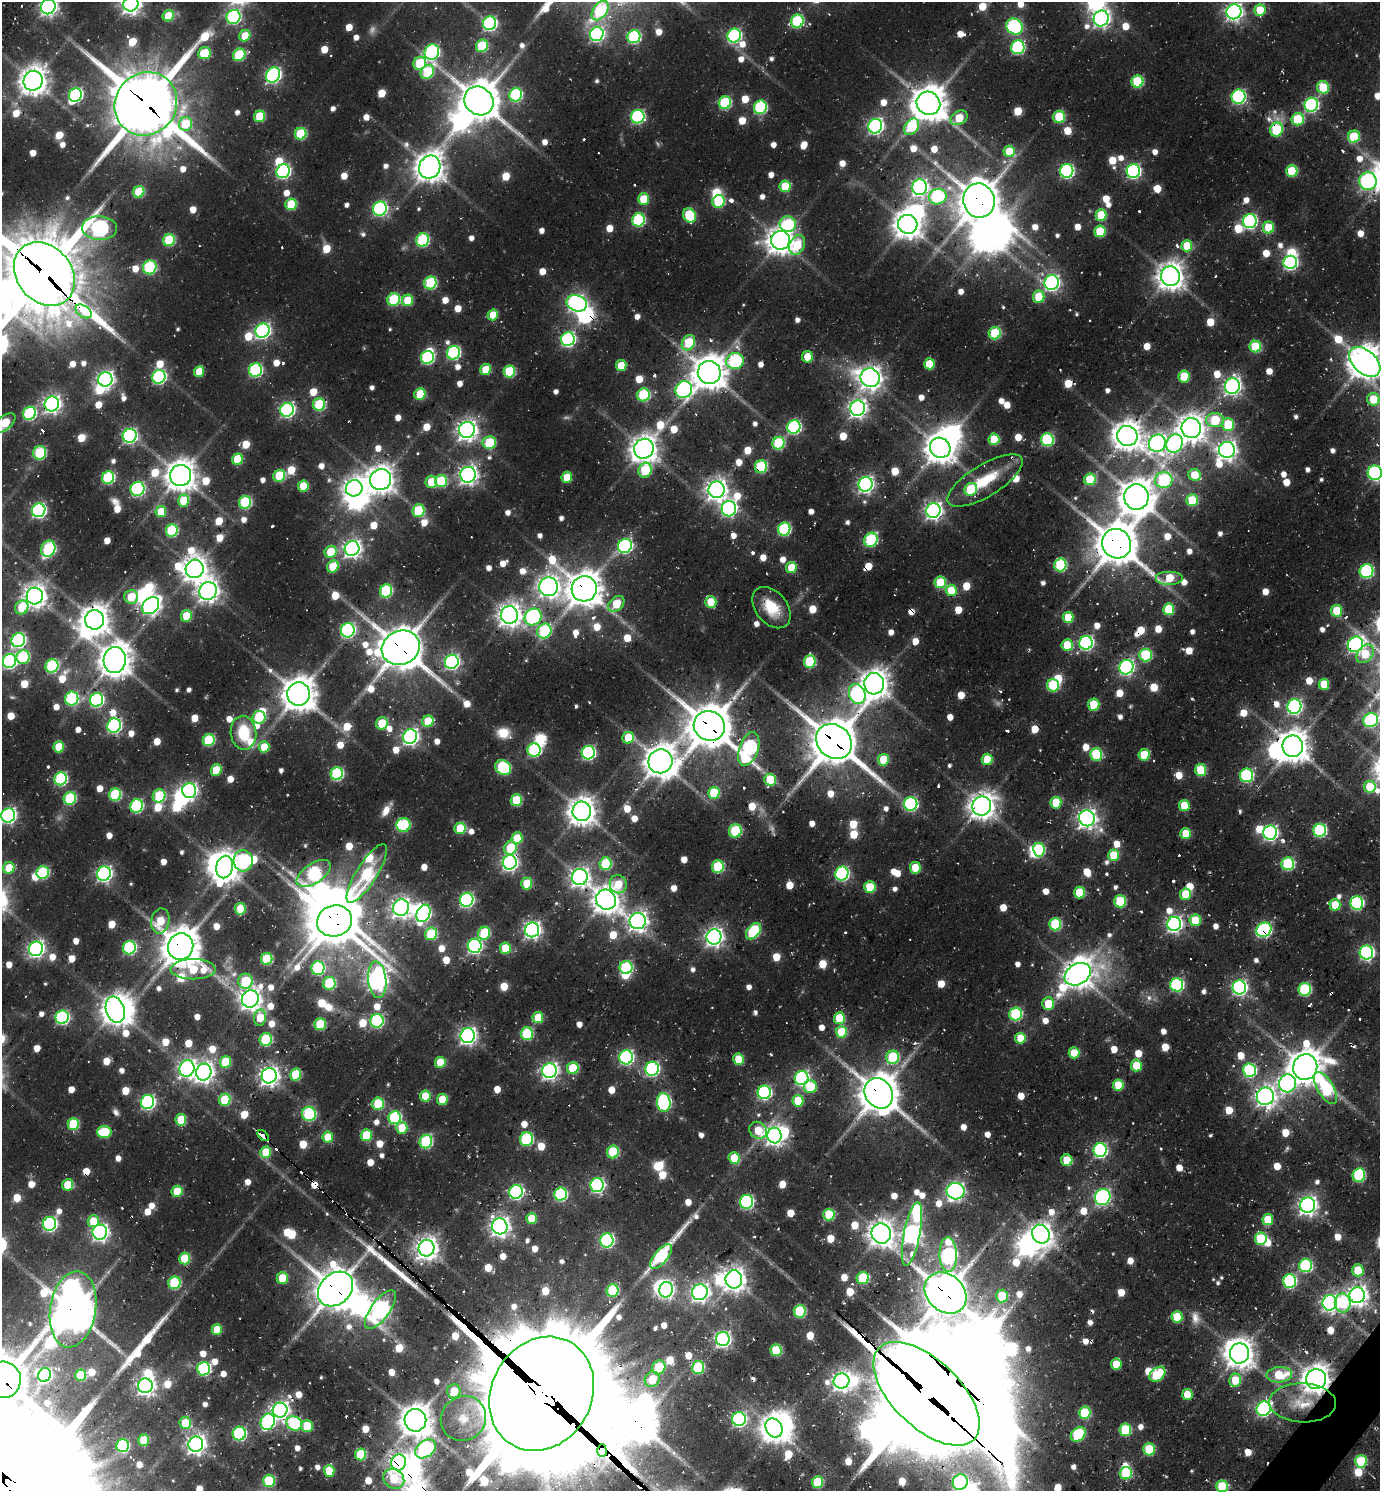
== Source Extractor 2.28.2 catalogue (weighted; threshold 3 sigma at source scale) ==
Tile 6 of 4 x 4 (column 2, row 2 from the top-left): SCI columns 1690-3067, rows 3073-4561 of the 6065 x 6050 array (HDU 1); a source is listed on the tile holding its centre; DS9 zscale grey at full resolution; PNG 1382 x 1493 px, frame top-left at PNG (2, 2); each listed source drawn as its Kron ellipse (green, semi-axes under 4 px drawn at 4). Shown black and unused: <1% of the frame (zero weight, under 2 of 3 exposures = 5% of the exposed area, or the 3 px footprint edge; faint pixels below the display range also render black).
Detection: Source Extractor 2.28.2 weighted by HDU 2 'WHT'; one run over the whole footprint, this tile lists its part. Background 0.0779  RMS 0.01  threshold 0.046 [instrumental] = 3 sigma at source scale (4.5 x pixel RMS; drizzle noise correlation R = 1.50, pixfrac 1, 0.05/0.05 arcsec/px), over >= 5 px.
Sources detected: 1091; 11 too faint to see at this stretch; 56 inside a brighter object's white glare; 37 cosmic-ray / hot-pixel residue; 3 long thin detections or spike segments (spike, bleed or trail) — neither listed nor drawn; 9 inside a brighter listed object's ellipse — not listed separately; of the other 975, all 500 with FLUX_AUTO >= 30.2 (the completeness limit of this list) listed and drawn (475 fainter detections not listed), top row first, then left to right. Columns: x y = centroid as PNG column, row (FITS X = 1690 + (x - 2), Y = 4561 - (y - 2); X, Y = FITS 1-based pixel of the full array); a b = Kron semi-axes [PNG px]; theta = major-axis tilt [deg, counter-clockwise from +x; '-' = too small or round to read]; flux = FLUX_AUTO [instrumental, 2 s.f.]
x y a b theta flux
131 4 8 7 - 650
48 7 8 7 - 460
600 10 11 7 54 95
1260 10 6 5 - 37
1234 12 7 7 - 450
168 16 6 5 - 35
233 17 7 6 - 210
1101 18 8 7 - 450
797 21 6 6 - 120
490 23 7 6 - 220
1014 26 9 7 -37 190
597 34 7 6 - 250
734 35 7 6 - 190
245 36 6 5 - 32
634 37 7 6 - 140
482 46 6 6 - 64
1018 47 7 6 - 140
432 52 8 7 - 200
204 53 6 5 - 50
239 55 6 6 - 75
420 63 7 6 - 70
427 72 7 6 - 72
273 75 8 6 53 310
33 81 10 9 - 1300
1137 81 6 6 - 90
1323 87 6 6 - 56
75 95 7 6 - 180
516 95 7 6 - 130
1239 97 7 7 - 190
479 101 15 13 -43 2900
725 103 6 6 - 100
928 103 12 11 - 2500
146 104 32 30 51 6500
1311 105 7 6 - 210
760 107 7 6 - 130
260 116 6 5 - 51
638 117 7 6 - 180
1059 117 6 5 - 62
959 118 9 6 30 40
1298 119 6 6 - 67
185 124 7 6 - 42
875 126 7 7 - 350
912 127 9 6 56 62
1277 130 7 6 - 72
301 134 6 5 - 73
1354 137 6 6 - 54
1009 151 6 5 - 39
430 167 12 10 60 1400
283 171 7 6 - 230
1067 171 7 6 - 230
1133 171 7 6 - 230
1292 171 6 5 - 51
1368 181 9 8 - 250
785 186 5 5 - 45
919 187 8 7 - 420
139 192 6 5 - 59
938 197 9 7 19 110
643 199 5 5 - 37
979 200 17 15 -73 2800
719 201 6 6 - 84
291 204 6 5 - 53
380 209 7 6 - 210
689 215 7 6 - 75
1101 215 6 5 - 41
638 220 6 6 - 120
1250 221 7 6 - 230
788 224 8 7 - 82
908 224 10 9 - 1300
1269 227 6 5 - 41
99 228 17 12 -3 280
1100 231 6 5 - 42
169 240 6 5 - 79
423 240 7 6 - 110
780 240 9 9 - 1300
797 245 10 7 67 42
1187 246 5 5 - 36
1290 262 7 6 - 250
150 267 7 6 - 120
44 274 34 27 -51 9000
1170 276 10 9 - 1300
430 283 6 6 - 110
1052 283 7 7 - 330
1039 297 6 5 - 41
394 300 6 6 - 96
407 300 6 5 - 39
577 303 10 8 -21 410
84 311 9 5 -33 270
493 315 5 5 - 30
262 331 7 7 - 320
995 333 6 6 - 70
568 339 7 6 - 240
688 343 8 6 60 61
1255 347 6 5 - 60
453 353 7 6 - 170
427 357 6 6 - 150
807 357 5 5 - 31
735 361 9 8 - 140
1365 362 18 11 -42 1800
929 364 5 5 - 37
621 366 5 5 - 33
486 369 5 5 - 31
255 370 7 6 - 160
509 371 6 5 - 64
199 372 5 5 - 31
709 373 11 11 - 1900
1184 376 6 5 - 37
159 377 7 6 - 200
870 378 9 9 - 860
105 379 7 7 - 450
1232 386 8 7 - 460
684 390 9 8 - 310
420 394 6 5 - 49
643 395 6 6 - 94
1373 399 6 6 - 35
52 404 7 7 - 490
319 404 6 6 - 84
858 408 8 7 - 500
287 410 7 6 - 270
29 413 7 6 - 140
1215 420 9 7 -4 61
5 423 13 6 39 45
1228 424 6 6 - 56
794 427 7 6 - 190
1191 428 10 9 - 1200
467 430 8 8 - 720
130 436 7 6 - 270
1127 436 10 10 - 1400
994 439 5 5 - 43
1047 439 6 6 - 130
489 443 6 6 - 63
778 443 6 6 - 90
1157 443 9 8 - 490
1174 444 9 8 - 280
940 448 10 10 - 1600
644 449 10 9 - 1200
1227 450 8 8 - 600
40 453 7 6 - 84
237 459 6 5 - 47
761 467 6 6 - 89
645 470 7 6 - 59
1375 473 7 7 - 200
468 475 8 7 - 560
1195 475 6 6 - 31
181 476 11 10 - 1600
279 476 6 5 - 67
567 477 5 5 - 33
108 478 6 6 - 120
1090 479 6 5 - 54
381 480 11 10 - 1300
985 480 43 15 31 48
1164 480 9 8 - 110
441 481 6 6 - 70
431 482 6 6 - 32
866 484 7 7 - 390
303 486 5 5 - 39
354 488 8 8 - 820
137 489 7 6 - 180
971 489 7 6 - 51
717 490 8 8 - 780
1136 497 13 12 - 2000
1192 500 6 5 - 51
183 501 6 5 - 37
245 502 6 6 - 100
729 509 8 7 - 300
39 510 7 6 - 240
418 510 6 6 - 69
933 511 7 7 - 480
161 512 5 5 - 36
784 529 6 6 - 130
172 530 6 6 - 92
871 540 7 6 - 110
1117 544 15 14 - 3100
625 546 7 6 - 220
352 548 7 7 - 520
48 549 8 7 - 110
331 552 6 5 - 38
1060 565 6 6 - 96
333 566 6 5 - 40
791 567 5 5 - 33
195 569 9 9 - 1100
1366 571 7 7 - 140
1169 578 14 7 0 42
940 582 6 5 - 58
548 587 9 9 - 750
584 589 13 12 - 2200
951 590 5 5 - 38
208 591 9 8 - 770
386 591 6 6 - 95
35 596 8 8 - 960
131 597 7 6 - 38
711 602 6 5 - 38
616 604 9 6 43 45
151 606 10 7 45 410
22 607 7 6 - 35
771 608 23 15 -51 33
1169 609 6 5 - 58
1337 611 6 5 - 44
509 615 9 8 - 900
186 616 6 5 - 37
533 617 9 8 - 190
1068 617 5 5 - 37
94 620 9 9 - 1500
348 630 7 6 - 230
544 631 7 6 - 100
18 640 7 6 - 220
1086 643 7 6 - 230
1355 644 8 7 - 330
1067 645 6 5 - 38
401 648 19 17 23 3400
1365 654 10 7 52 40
1146 655 6 6 - 94
23 657 7 6 - 83
115 660 13 11 87 1800
9 661 7 6 - 270
810 661 6 6 - 73
452 662 7 6 - 270
52 666 7 6 - 110
1126 667 7 7 - 290
874 684 10 10 - 1300
1324 684 5 5 - 34
1053 685 6 6 - 78
299 694 11 11 - 2100
857 694 10 8 -69 190
72 699 7 6 - 130
97 700 7 6 - 170
1094 705 6 5 - 43
1294 706 7 7 - 280
259 717 6 6 - 63
1371 720 7 7 - 140
428 721 6 5 - 41
382 723 6 6 - 42
114 726 7 6 - 230
709 726 16 14 -30 3700
243 733 17 13 -85 46
410 737 7 7 - 410
628 738 6 6 - 36
209 740 6 6 - 80
834 741 19 16 -42 3900
1293 746 11 10 - 1600
59 747 5 5 - 39
264 747 5 5 - 32
749 749 17 9 71 210
534 750 6 6 - 130
588 753 7 6 - 200
1096 754 6 6 - 90
1144 755 6 5 - 46
987 759 6 5 - 38
883 760 6 5 - 33
660 761 12 12 - 1800
503 768 8 7 - 120
216 770 5 5 - 41
1201 770 6 5 - 57
337 774 6 6 - 140
1247 775 7 6 - 130
61 779 6 6 - 140
770 780 6 5 - 45
1370 787 6 6 - 42
189 790 7 7 - 310
714 793 6 5 - 59
115 795 6 6 - 93
159 796 6 6 - 77
70 798 6 6 - 98
516 800 6 5 - 60
1056 803 6 5 - 46
911 804 7 6 - 180
136 806 7 6 - 140
982 806 9 9 - 1200
1184 806 5 5 - 35
582 811 9 9 - 1400
8 816 7 6 - 300
1087 818 8 7 - 600
403 825 7 7 - 87
460 828 5 5 - 51
1320 830 6 6 - 140
735 831 6 6 - 69
1270 833 7 7 - 310
1186 834 5 5 - 39
517 838 6 5 - 43
510 848 7 6 - 45
1039 850 7 5 -77 90
1114 855 5 5 - 43
243 861 10 9 - 150
510 862 7 7 - 390
606 864 6 6 - 72
1288 864 6 6 - 120
225 867 11 8 77 1300
718 867 6 6 - 81
9 868 6 5 - 36
915 868 5 5 - 33
43 872 6 6 - 95
314 873 19 10 34 150
367 873 34 10 58 100
842 873 7 6 - 220
104 874 7 6 - 340
580 877 8 8 - 560
527 884 6 5 - 38
618 884 9 8 - 31
870 887 6 5 - 43
1079 893 6 5 - 53
1185 894 6 5 - 41
467 900 7 6 - 220
606 900 10 9 - 1300
1120 901 6 6 - 61
1357 903 6 6 - 170
1335 905 6 5 - 31
401 908 8 8 - 610
240 909 6 5 - 37
423 913 9 6 65 240
1195 920 6 5 - 42
160 921 12 9 78 34
334 921 18 15 17 3600
638 921 8 8 - 670
1055 924 6 6 - 86
1174 924 7 7 - 380
532 930 7 7 - 440
1264 930 8 6 30 240
753 931 9 6 50 100
484 933 6 6 - 72
431 934 6 6 - 70
714 937 8 7 - 550
475 946 7 7 - 270
181 947 13 12 - 2700
129 948 7 6 - 150
505 948 5 5 - 40
36 949 7 7 - 370
1366 952 7 6 - 260
267 959 6 5 - 74
626 967 6 6 - 120
318 968 7 6 - 120
193 969 22 10 0 62
1078 974 14 10 31 1400
377 980 18 9 -85 750
245 981 7 7 - 60
329 983 6 6 - 82
1177 985 7 6 - 160
1239 987 7 7 - 340
1305 989 6 6 - 110
250 999 9 8 - 870
1048 1004 6 6 - 32
115 1010 13 9 -72 1400
1016 1014 6 6 - 120
62 1017 7 6 - 200
538 1017 5 5 - 37
260 1018 8 6 82 31
839 1018 6 5 - 48
377 1021 7 6 - 150
320 1024 6 5 - 68
841 1032 6 5 - 45
527 1034 6 6 - 91
468 1036 7 7 - 440
1020 1038 5 5 - 34
266 1039 6 6 - 95
1074 1053 5 5 - 31
626 1057 7 6 - 230
893 1057 6 6 - 85
739 1059 6 5 - 31
225 1062 6 5 - 54
440 1062 5 5 - 32
1136 1065 6 5 - 35
1305 1067 13 12 - 2100
187 1068 8 7 - 440
573 1068 6 5 - 59
652 1069 7 6 - 220
1250 1070 7 6 - 160
549 1071 7 7 - 440
204 1072 8 7 - 680
296 1074 6 5 - 61
269 1076 8 7 - 630
802 1078 7 6 - 230
1288 1083 9 8 - 290
1118 1085 5 5 - 38
810 1087 6 6 - 48
1326 1088 18 8 -59 120
764 1092 7 6 - 190
879 1093 16 13 -56 2800
425 1096 5 5 - 40
1265 1096 9 8 - 640
442 1099 5 5 - 36
225 1100 6 5 - 61
798 1101 6 5 - 40
147 1102 7 6 - 250
664 1102 9 6 -84 190
378 1104 6 5 - 67
309 1114 7 7 - 130
394 1118 6 6 - 140
181 1120 6 5 - 44
73 1124 6 5 - 64
402 1128 6 5 - 35
758 1130 9 8 - 34
104 1132 7 6 - 69
366 1135 6 5 - 51
774 1135 8 7 - 620
263 1136 7 3 -44 41
328 1137 5 5 - 35
527 1139 7 6 - 110
426 1142 7 6 - 110
1100 1150 7 6 - 230
266 1152 5 5 - 39
613 1152 6 6 - 78
734 1158 6 5 - 36
1067 1160 6 5 - 31
1359 1175 7 6 - 110
68 1185 6 5 - 39
597 1185 7 6 - 230
177 1191 5 5 - 42
956 1191 9 8 - 450
516 1192 7 6 - 220
561 1194 6 6 - 140
1103 1197 8 7 - 240
747 1202 7 6 - 180
1308 1205 7 7 - 580
829 1215 6 5 - 66
532 1218 5 5 - 33
1268 1219 6 5 - 35
93 1221 6 5 - 30
50 1224 7 6 - 250
500 1226 8 7 - 620
100 1232 7 7 - 390
881 1233 10 9 - 1200
912 1234 32 8 79 630
1041 1234 9 8 - 830
1261 1239 6 6 - 72
607 1240 7 6 - 210
427 1248 8 8 - 930
948 1255 17 8 -89 250
661 1256 15 6 50 120
185 1258 6 5 - 51
1306 1265 7 6 - 130
1358 1270 6 6 - 37
282 1278 6 5 - 39
863 1278 6 6 - 80
734 1279 9 8 - 930
1289 1281 7 6 - 160
174 1283 6 6 - 97
335 1289 19 15 43 3100
612 1290 6 6 - 98
666 1290 8 6 77 290
700 1292 8 7 - 550
946 1293 23 18 -43 3500
1357 1295 8 7 - 750
1002 1296 6 6 - 43
1330 1303 7 7 - 420
1343 1303 9 8 - 58
73 1309 38 23 81 3300
380 1310 23 9 54 480
800 1311 6 6 - 81
1177 1317 6 5 - 46
217 1330 5 5 - 33
723 1339 7 7 - 350
776 1350 6 5 - 57
1239 1353 10 9 - 1300
1116 1364 6 5 - 31
659 1367 7 6 - 56
698 1367 6 6 - 76
204 1369 7 6 - 150
1157 1374 9 6 41 67
44 1375 7 6 - 190
80 1375 5 5 - 54
1279 1375 13 7 4 45
652 1379 8 7 - 39
1316 1379 10 10 - 1400
3 1380 18 18 - 5000
1235 1380 6 6 - 36
841 1381 8 7 - 650
145 1386 7 7 - 530
454 1391 7 6 - 31
542 1394 59 50 60 38000
926 1394 66 33 -44 15000
1187 1395 5 5 - 32
1303 1403 33 19 -2 38
1264 1409 7 6 - 260
280 1410 7 7 - 480
1085 1413 6 6 - 65
463 1418 23 22 - 35
739 1419 7 6 - 240
415 1420 11 11 - 1800
268 1422 8 7 - 200
185 1423 6 5 - 42
294 1423 8 7 - 120
307 1426 6 6 - 35
774 1428 10 8 -58 1300
1125 1430 6 6 - 78
239 1434 7 6 - 160
1078 1434 8 6 42 89
144 1440 6 5 - 42
196 1444 8 7 - 640
122 1445 6 6 - 130
426 1449 12 8 36 270
1149 1449 6 5 - 61
602 1451 6 4 -89 1600
360 1454 6 5 - 56
1361 1461 6 5 - 65
399 1462 8 7 - 560
329 1471 6 5 - 38
1126 1473 6 6 - 62
394 1479 11 9 -35 44
269 1481 6 6 - 58
818 1482 6 5 - 64
960 1482 8 7 - 190
1222 1486 6 6 - 59
Overlapping masked pixels (flux is a lower limit): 38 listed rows (the first 20) at x y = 928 103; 146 104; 979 200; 780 240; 44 274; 84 311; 688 343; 1365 362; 709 373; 684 390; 5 423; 1127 436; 761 467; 1117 544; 584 589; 94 620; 401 648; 709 726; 834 741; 1293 746
Isophote crosses this tile's border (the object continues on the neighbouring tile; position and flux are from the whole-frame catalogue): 16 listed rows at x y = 131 4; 48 7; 600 10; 1234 12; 44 274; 1365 362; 5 423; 1375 473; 9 661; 1371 720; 8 816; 3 1380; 542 1394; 926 1394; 960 1482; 1222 1486